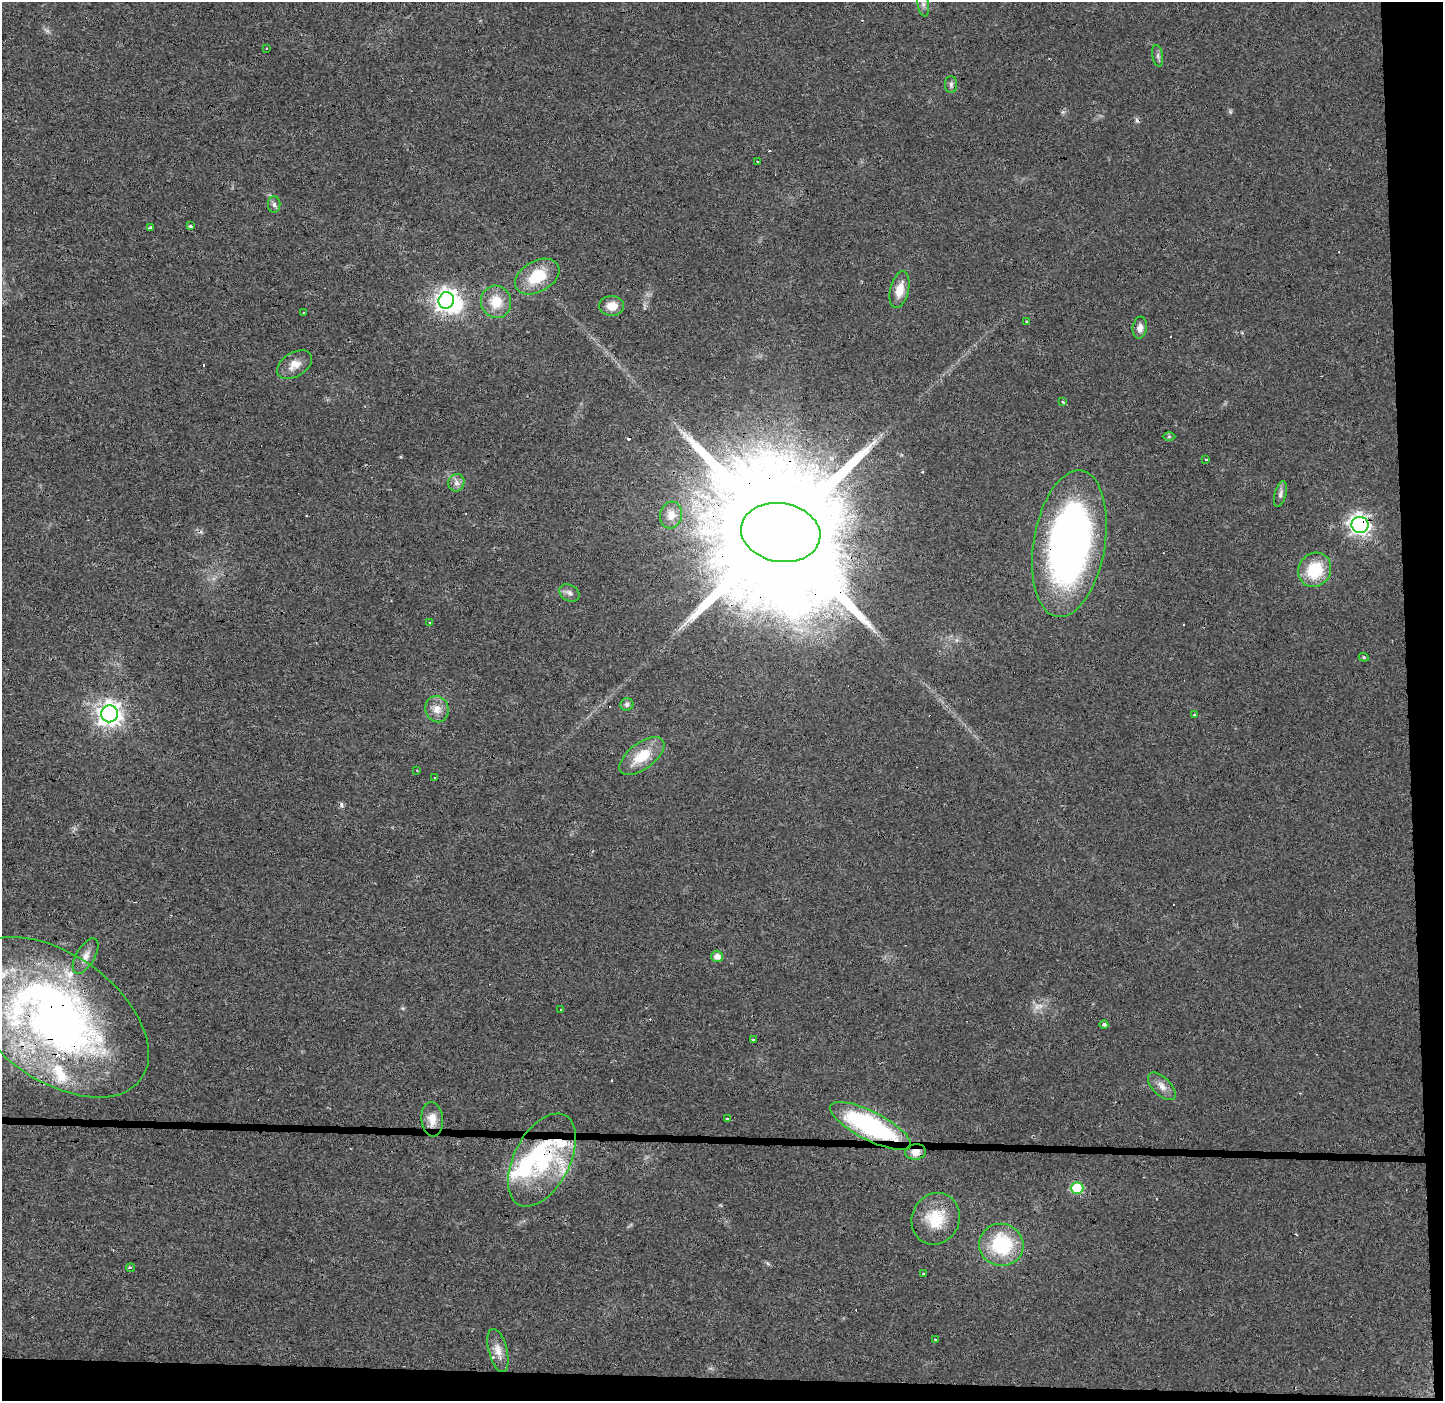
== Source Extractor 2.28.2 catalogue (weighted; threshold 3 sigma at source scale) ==
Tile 9 of 3 x 3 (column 3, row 3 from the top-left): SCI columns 2950-4390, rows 1-1399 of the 4457 x 4202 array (HDU 1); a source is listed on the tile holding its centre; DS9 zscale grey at full resolution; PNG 1445 x 1403 px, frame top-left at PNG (2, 2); each listed source drawn as its Kron ellipse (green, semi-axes under 4 px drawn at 4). Shown black and unused: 5% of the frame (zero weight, under 3 of 4 exposures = <1% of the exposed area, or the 3 px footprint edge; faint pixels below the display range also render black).
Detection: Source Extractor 2.28.2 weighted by HDU 2 'WHT'; one run over the whole footprint, this tile lists its part. Background 0.0173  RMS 0.003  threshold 0.0136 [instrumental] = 3 sigma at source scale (4.5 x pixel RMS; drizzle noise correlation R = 1.50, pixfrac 1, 0.0396/0.0396 arcsec/px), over >= 5 px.
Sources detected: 86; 1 too faint to see at this stretch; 1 inside a brighter object's white glare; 19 cosmic-ray / hot-pixel residue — neither listed nor drawn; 9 inside a brighter listed object's ellipse — not listed separately; the other 56 listed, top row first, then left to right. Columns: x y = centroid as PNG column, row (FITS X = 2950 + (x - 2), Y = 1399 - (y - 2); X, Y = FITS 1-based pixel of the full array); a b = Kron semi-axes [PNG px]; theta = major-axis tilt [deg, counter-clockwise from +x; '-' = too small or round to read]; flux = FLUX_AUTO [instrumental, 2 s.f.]
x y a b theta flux
923 4 13 5 -82 1.1
266 48 3 2 - 0.39
1158 56 11 5 -79 0.82
951 84 8 6 -90 0.84
757 162 4 2 - 0.54
274 204 8 6 -87 0.88
190 226 4 3 - 0.58
150 228 3 3 - 1.8
537 277 24 15 29 10
900 290 19 9 76 4.4
446 300 8 7 - 190
496 302 16 15 - 6.4
612 306 12 10 -2 3.8
303 313 3 3 - 0.96
1026 322 3 2 - 0.26
1140 328 11 7 83 1.8
295 365 19 12 33 3.3
1063 402 3 3 - 1.2
1169 436 6 4 1 0.42
1206 460 3 2 - 0.52
456 483 9 8 - 1.4
1280 494 13 5 75 1.1
671 515 13 11 74 2.6
1360 525 8 8 - 150
781 532 40 29 -9 21000
1069 544 74 35 80 140
1315 570 17 16 - 13
569 593 11 8 -32 1.3
430 623 3 3 - 0.76
1364 657 5 4 - 0.41
627 704 6 6 - 0.76
437 709 13 11 -76 3
110 714 8 8 - 230
1194 714 3 3 - 2.5
642 756 26 13 37 8.2
417 770 3 2 - 0.5
435 778 3 2 - 0.39
86 956 20 9 59 2.6
717 956 6 5 - 2.1
560 1010 3 3 - 0.69
56 1017 105 63 -36 200
1104 1025 4 4 - 0.88
753 1039 3 3 - 0.81
1162 1086 17 9 -44 2.3
432 1119 17 10 -84 3.6
727 1119 3 3 - 0.59
870 1126 45 14 -27 49
916 1152 10 7 6 2.7
542 1160 50 28 63 32
1077 1188 6 6 - 19
936 1219 26 23 67 11
1001 1245 22 21 - 20
131 1268 4 3 - 0.5
924 1274 3 3 - 1.1
936 1340 3 3 - 0.87
498 1350 22 9 -75 3.1
Overlapping masked pixels (flux is a lower limit): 8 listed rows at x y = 446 300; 1360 525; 781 532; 1069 544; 56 1017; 870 1126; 916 1152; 542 1160
Isophote crosses this tile's border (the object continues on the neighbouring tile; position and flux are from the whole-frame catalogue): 2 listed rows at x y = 923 4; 56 1017